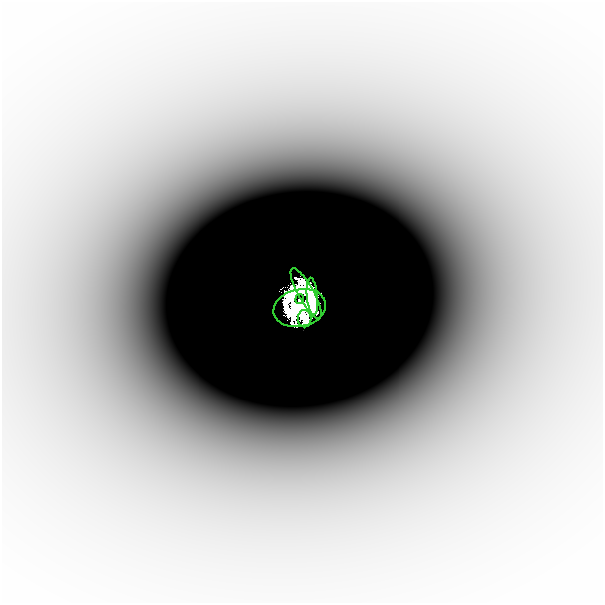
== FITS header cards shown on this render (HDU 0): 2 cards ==
NAXIS1  =                  601
NAXIS2  =                  601

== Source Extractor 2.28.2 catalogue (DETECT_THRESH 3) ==
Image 601 x 601 px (HDU 0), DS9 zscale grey, 1 PNG px = 1 image px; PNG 605 x 605 px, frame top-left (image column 1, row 601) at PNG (2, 2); each listed source drawn as its Kron ellipse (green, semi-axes under 4 px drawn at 4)
Background -2.35e-05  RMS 6.0e-06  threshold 1.81e-05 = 3 sigma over >= 5 px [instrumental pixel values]
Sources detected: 6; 1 with non-positive FLUX_AUTO (blend fragments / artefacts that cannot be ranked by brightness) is neither listed nor drawn; the other 5 listed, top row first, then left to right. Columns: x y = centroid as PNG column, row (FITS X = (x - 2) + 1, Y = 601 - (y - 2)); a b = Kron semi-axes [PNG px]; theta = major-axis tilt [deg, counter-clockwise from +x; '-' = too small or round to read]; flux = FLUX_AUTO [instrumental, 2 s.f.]
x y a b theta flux
306 293 28 8 -61 1.4
312 296 19 5 -85 0.82
300 299 5 3 - 0.51
300 308 26 18 12 1.1
305 319 8 6 89 0.72
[1 non-positive-flux detection neither listed nor drawn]